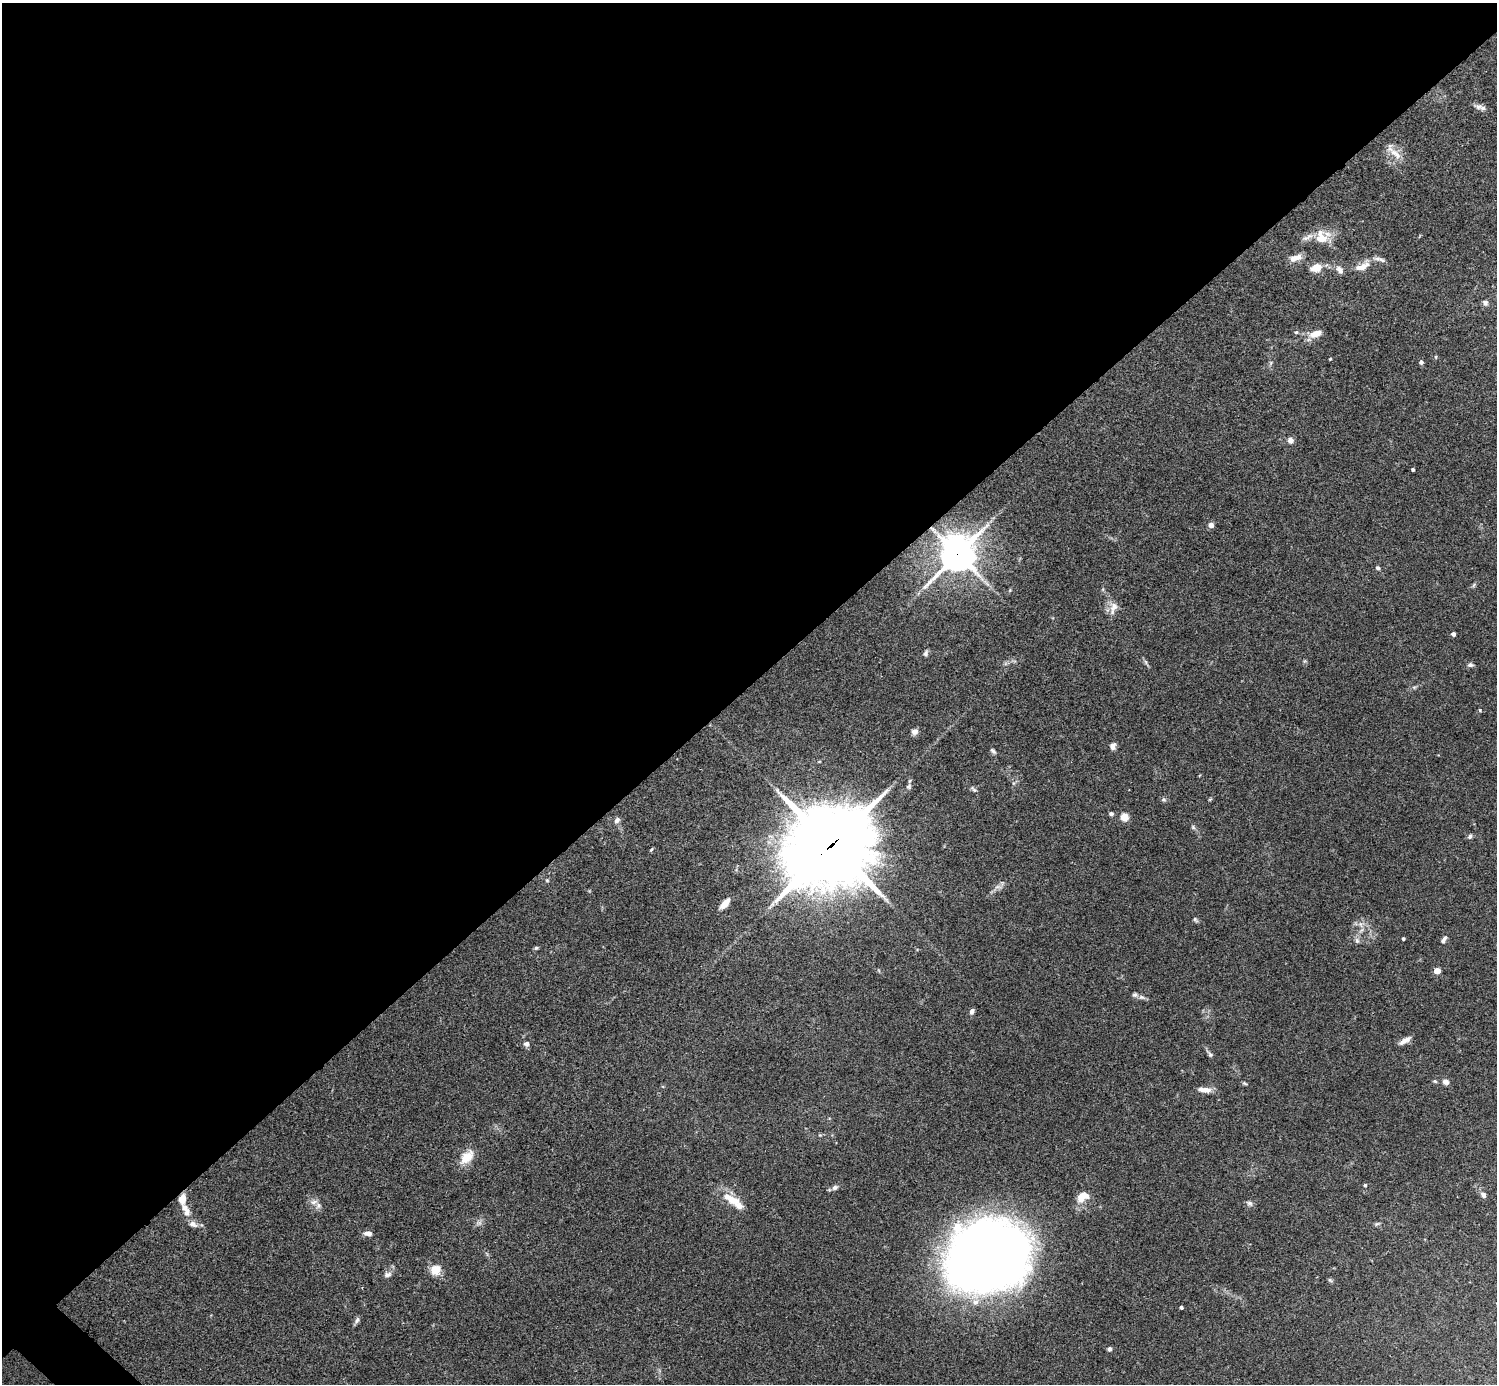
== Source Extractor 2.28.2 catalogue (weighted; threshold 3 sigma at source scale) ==
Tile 2 of 4 x 4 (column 2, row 1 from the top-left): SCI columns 1498-2992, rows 4306-5687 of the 5988 x 5988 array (HDU 1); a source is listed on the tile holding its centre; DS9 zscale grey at full resolution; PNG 1499 x 1386 px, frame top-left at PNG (2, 3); no overlay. Shown black and unused: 50% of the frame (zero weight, under 3 of 4 exposures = <1% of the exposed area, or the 3 px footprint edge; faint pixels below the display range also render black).
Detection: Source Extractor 2.28.2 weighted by HDU 2 'WHT'; one run over the whole footprint, this tile lists its part. Background 0.0754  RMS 0.0055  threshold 0.0247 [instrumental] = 3 sigma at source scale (4.5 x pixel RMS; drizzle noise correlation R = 1.50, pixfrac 1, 0.05/0.05 arcsec/px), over >= 5 px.
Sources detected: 87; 2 too faint to see at this stretch — not listed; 8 inside a brighter listed object's ellipse — not listed separately; the other 77 listed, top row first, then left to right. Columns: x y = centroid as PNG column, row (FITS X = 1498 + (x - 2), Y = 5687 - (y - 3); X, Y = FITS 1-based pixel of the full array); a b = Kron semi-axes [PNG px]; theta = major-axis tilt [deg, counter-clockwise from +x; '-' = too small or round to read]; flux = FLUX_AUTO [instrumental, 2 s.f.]
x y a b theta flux
1478 107 12 8 -10 2.3
1394 152 30 9 -48 6.5
1321 237 20 16 -50 9.4
1296 258 15 7 16 4.8
1362 266 22 9 27 7
1316 267 11 8 14 8
1340 270 11 7 -54 2.8
1485 303 8 6 -53 1.7
1296 332 5 5 - 0.79
1316 334 17 8 19 5.6
1436 357 5 3 - 0.48
1330 359 3 3 - 0.56
1421 362 5 4 - 1.5
1271 363 7 4 89 0.96
1290 440 7 7 - 2.3
1413 469 3 3 - 0.88
1211 525 5 5 - 2.8
957 554 13 11 51 1100
1378 568 5 5 - 1.1
1474 585 7 4 70 0.76
1010 590 5 4 - 0.63
1113 608 19 10 73 5
1453 634 4 4 - 1.4
926 654 7 6 - 1.5
1146 662 7 4 -88 0.89
1470 665 7 5 -2 1.3
1480 710 4 3 - 0.58
914 732 8 7 - 2.4
1113 746 8 6 71 2.3
993 751 8 4 -48 1.2
909 787 7 7 - 1.4
973 789 11 5 -42 1.3
1164 799 7 6 - 1.1
1111 814 5 5 - 1.3
1124 817 5 5 - 10
617 820 8 6 49 1.7
1193 827 7 5 -47 1
1470 836 7 5 69 1.2
831 845 33 29 35 4600
651 850 6 3 53 0.64
547 880 5 4 - 0.68
725 903 14 6 49 5
1195 919 8 4 -47 0.97
1403 939 3 3 - 0.93
1444 940 10 5 56 1.7
1357 941 8 6 -75 1.6
536 948 5 4 - 0.85
1437 971 4 4 - 9.6
1141 997 8 6 -15 1.7
972 1011 7 5 68 1.7
1405 1041 15 5 30 3.3
526 1044 6 6 - 2
1210 1055 8 5 -50 1.2
1435 1081 6 4 -21 0.73
1446 1082 8 6 -26 2.4
1245 1083 7 4 -21 0.73
1204 1090 18 7 -6 4.3
467 1157 21 13 46 8.7
1365 1185 4 4 - 0.81
835 1187 8 6 32 1.6
1483 1195 8 6 -55 1.9
1083 1196 16 11 32 7.4
182 1199 10 7 87 6
735 1200 18 12 -5 6.8
314 1202 11 6 12 2.2
1249 1203 9 6 -38 1.5
186 1213 9 8 - 2.8
193 1224 13 8 -22 3
1377 1224 7 5 30 0.91
368 1234 10 6 -6 2.3
987 1257 71 59 20 590
435 1269 5 5 - 31
388 1275 11 7 14 2
1330 1280 7 4 -44 0.83
1181 1307 3 3 - 1.1
357 1320 9 6 66 1.4
1109 1349 6 5 - 1.2
Overlapping masked pixels (flux is a lower limit): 3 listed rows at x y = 957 554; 831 845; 182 1199